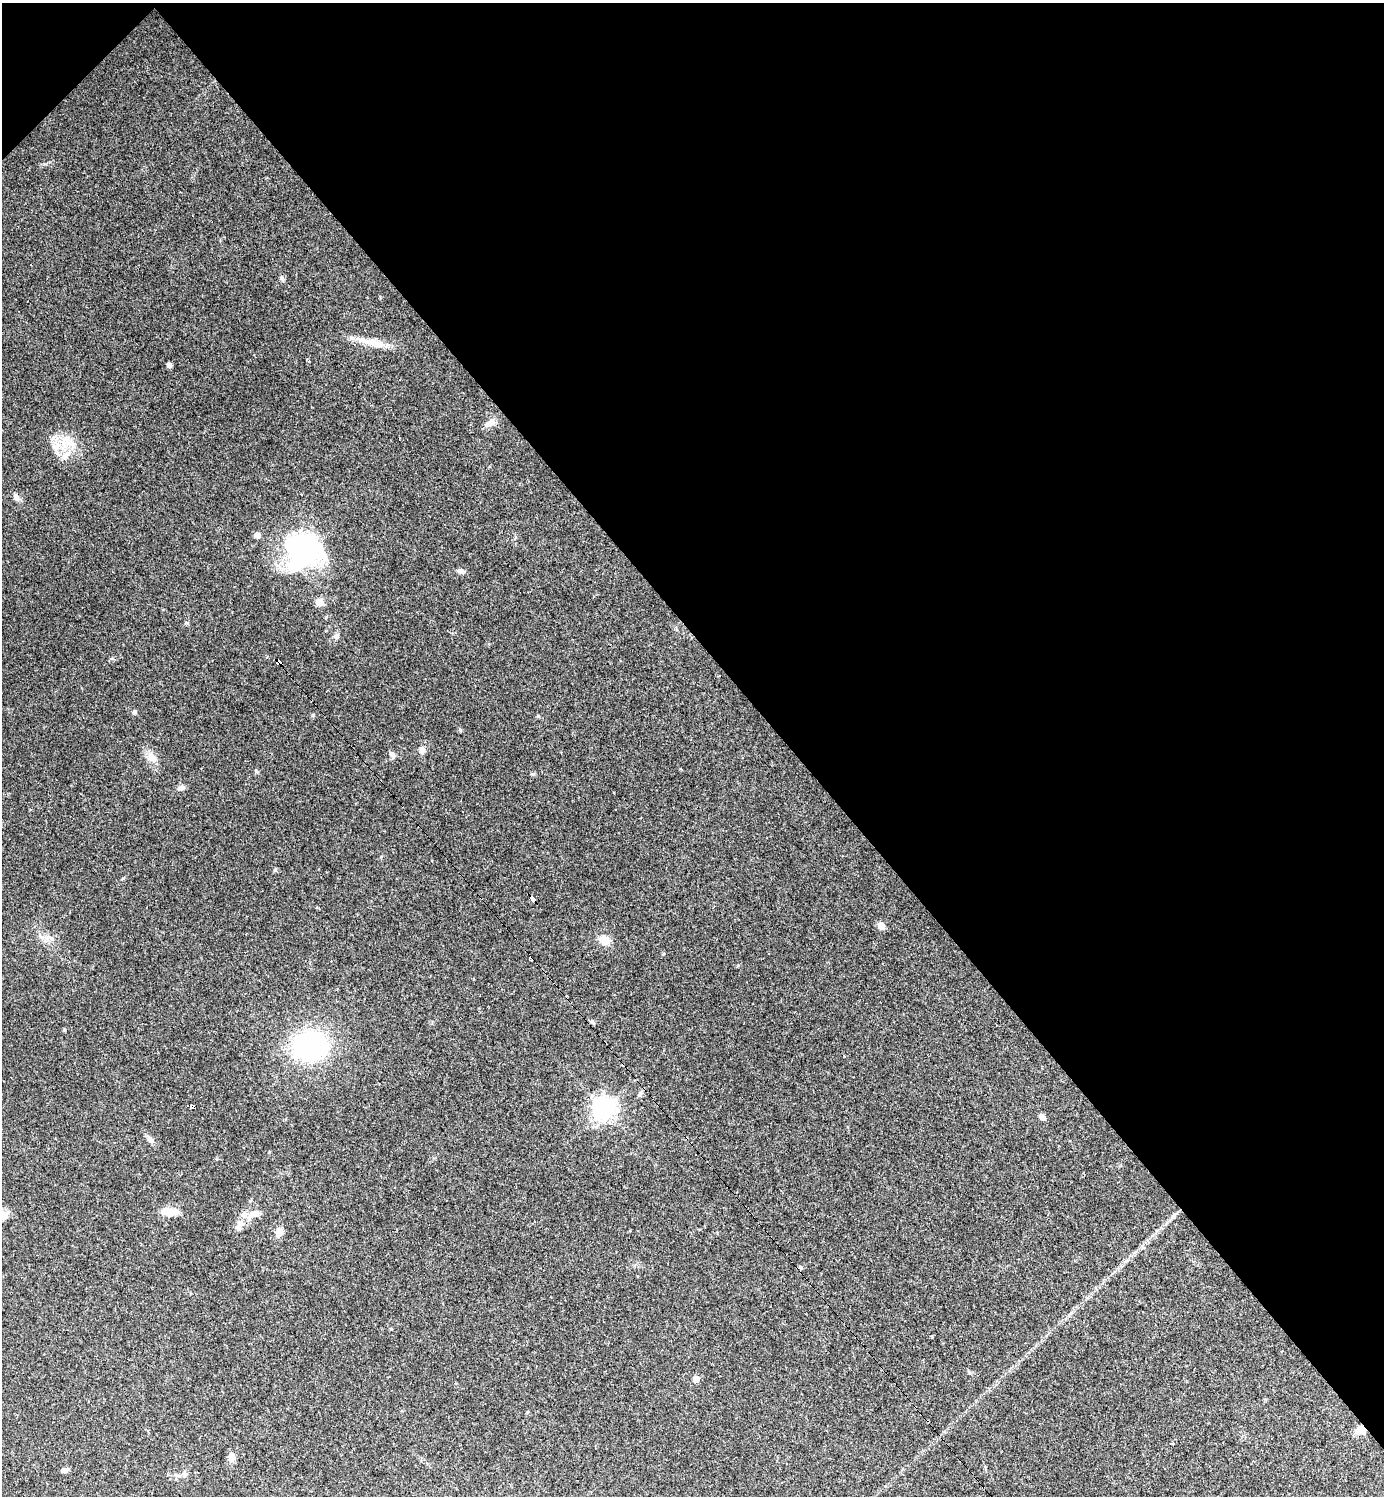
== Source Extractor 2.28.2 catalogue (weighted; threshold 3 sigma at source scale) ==
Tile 3 of 4 x 4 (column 3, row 1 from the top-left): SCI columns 2916-4297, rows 4481-5974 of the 5973 x 5974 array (HDU 1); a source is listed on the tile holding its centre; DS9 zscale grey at full resolution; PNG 1386 x 1498 px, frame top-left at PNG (2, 3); no overlay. Shown black and unused: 44% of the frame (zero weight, under 2 of 3 exposures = <1% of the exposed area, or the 3 px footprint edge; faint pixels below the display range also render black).
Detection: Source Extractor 2.28.2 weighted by HDU 2 'WHT'; one run over the whole footprint, this tile lists its part. Background 0.151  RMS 0.01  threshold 0.0459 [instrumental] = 3 sigma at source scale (4.5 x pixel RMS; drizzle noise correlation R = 1.50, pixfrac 1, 0.05/0.05 arcsec/px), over >= 5 px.
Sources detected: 43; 1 inside a brighter object's white glare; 4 cosmic-ray / hot-pixel residue — not listed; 1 inside a brighter listed object's ellipse — not listed separately; the other 37 listed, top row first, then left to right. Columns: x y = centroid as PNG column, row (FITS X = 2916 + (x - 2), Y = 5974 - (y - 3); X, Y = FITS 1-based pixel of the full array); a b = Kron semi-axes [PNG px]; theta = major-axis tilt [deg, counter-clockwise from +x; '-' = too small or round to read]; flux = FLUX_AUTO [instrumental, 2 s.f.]
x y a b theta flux
374 343 29 10 -13 15
169 365 5 4 - 3.9
489 423 16 6 33 5.2
64 443 12 5 -77 6.7
54 446 7 4 -19 2.6
65 457 14 5 55 4.5
16 497 9 6 -62 3.4
257 535 5 5 - 5.7
304 545 41 23 -3 120
461 571 8 6 -14 3.5
320 602 7 6 - 11
337 636 7 4 1 1.8
279 661 5 4 - 160
134 712 5 5 - 1.5
422 750 9 8 - 4.1
392 754 9 5 -33 2.3
151 757 13 10 -57 8
181 788 9 6 26 3.3
533 899 7 4 -50 110
881 926 7 6 - 7.5
605 940 12 10 -20 9.7
310 1046 26 21 11 160
640 1094 7 5 69 2
604 1109 8 7 - 600
1042 1117 8 6 -54 3.5
150 1139 10 6 -52 3.5
169 1212 18 8 -7 13
255 1213 12 9 13 6.2
3 1215 14 8 -68 6.5
239 1227 14 7 70 6.1
279 1232 12 8 71 5.6
800 1267 5 4 - 1.4
391 1329 4 3 - 1
696 1379 5 5 - 12
1360 1430 9 7 21 11
231 1457 11 8 85 5.5
63 1470 8 6 -1 2.4
Overlapping masked pixels (flux is a lower limit): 3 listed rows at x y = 279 661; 533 899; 1360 1430
Isophote crosses this tile's border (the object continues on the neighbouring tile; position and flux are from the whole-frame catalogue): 1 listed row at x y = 3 1215
Unlisted compact peaks at least as high as the median listed source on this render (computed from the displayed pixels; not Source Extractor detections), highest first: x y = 275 870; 313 715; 256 771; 538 716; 123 878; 64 1030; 738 965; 663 954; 187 623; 112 658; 381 857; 44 164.